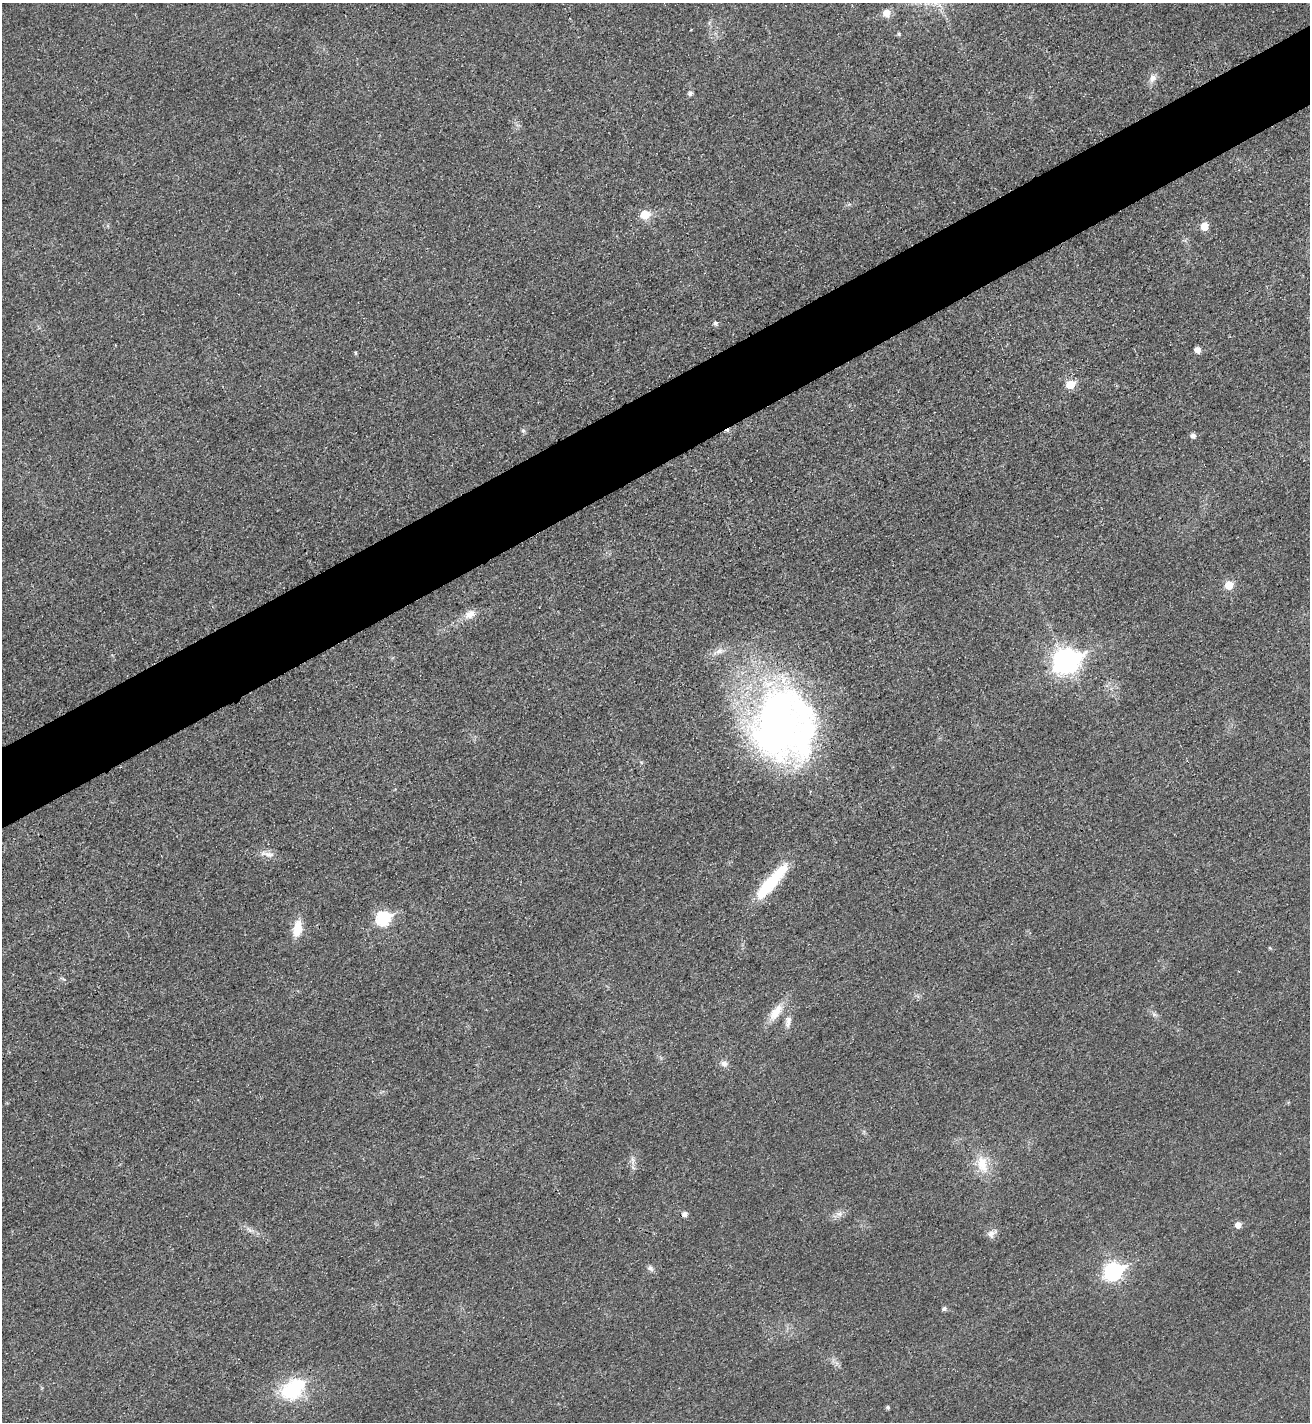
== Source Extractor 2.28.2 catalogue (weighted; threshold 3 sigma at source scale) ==
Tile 10 of 4 x 4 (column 2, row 3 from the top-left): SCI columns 1480-2787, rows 1443-2862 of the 5715 x 5722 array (HDU 1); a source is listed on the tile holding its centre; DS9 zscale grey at full resolution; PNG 1312 x 1424 px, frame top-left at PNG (2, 3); no overlay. Shown black and unused: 6% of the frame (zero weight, under 3 of 4 exposures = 2% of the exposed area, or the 3 px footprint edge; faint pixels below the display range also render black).
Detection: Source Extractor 2.28.2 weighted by HDU 2 'WHT'; one run over the whole footprint, this tile lists its part. Background 0.0165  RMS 0.0058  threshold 0.026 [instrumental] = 3 sigma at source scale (4.5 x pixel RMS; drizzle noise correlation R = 1.50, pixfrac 1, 0.05/0.05 arcsec/px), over >= 5 px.
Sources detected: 40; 1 inside a brighter object's white glare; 2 cosmic-ray / hot-pixel residue — not listed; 1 inside a brighter listed object's ellipse — not listed separately; the other 36 listed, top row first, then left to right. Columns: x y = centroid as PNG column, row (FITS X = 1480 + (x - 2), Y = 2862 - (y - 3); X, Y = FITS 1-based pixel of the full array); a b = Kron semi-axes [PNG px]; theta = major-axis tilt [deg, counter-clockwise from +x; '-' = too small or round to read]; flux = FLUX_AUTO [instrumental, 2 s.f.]
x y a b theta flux
886 13 7 7 - 7.1
899 34 5 4 - 0.77
1152 78 12 9 71 3.5
690 93 6 5 - 1.7
645 214 6 6 - 17
1204 227 6 5 - 11
715 323 6 5 - 1.5
1197 350 5 5 - 4.3
355 353 5 4 - 0.74
1070 384 6 5 - 17
523 431 6 5 - 1.2
1193 436 5 5 - 2.6
1229 585 6 6 - 15
470 614 16 10 27 5.5
719 651 11 7 8 3.1
1066 661 11 9 25 470
777 727 83 58 -75 290
269 854 17 7 -12 3.9
771 882 51 11 49 32
383 918 8 7 - 67
297 929 18 9 80 11
1270 948 5 4 - 0.61
776 1012 25 12 54 9.7
1154 1014 7 4 -19 1.2
788 1022 17 8 81 3.9
724 1063 9 8 - 2.9
633 1160 15 4 -85 2.4
982 1164 25 15 -74 13
839 1214 9 6 -12 2.5
1238 1225 6 5 - 4.1
991 1234 12 10 59 3.2
650 1268 9 7 -40 1.8
1113 1272 9 7 30 180
944 1309 6 5 - 1.6
295 1387 19 11 41 58
888 1407 4 3 - 1.1